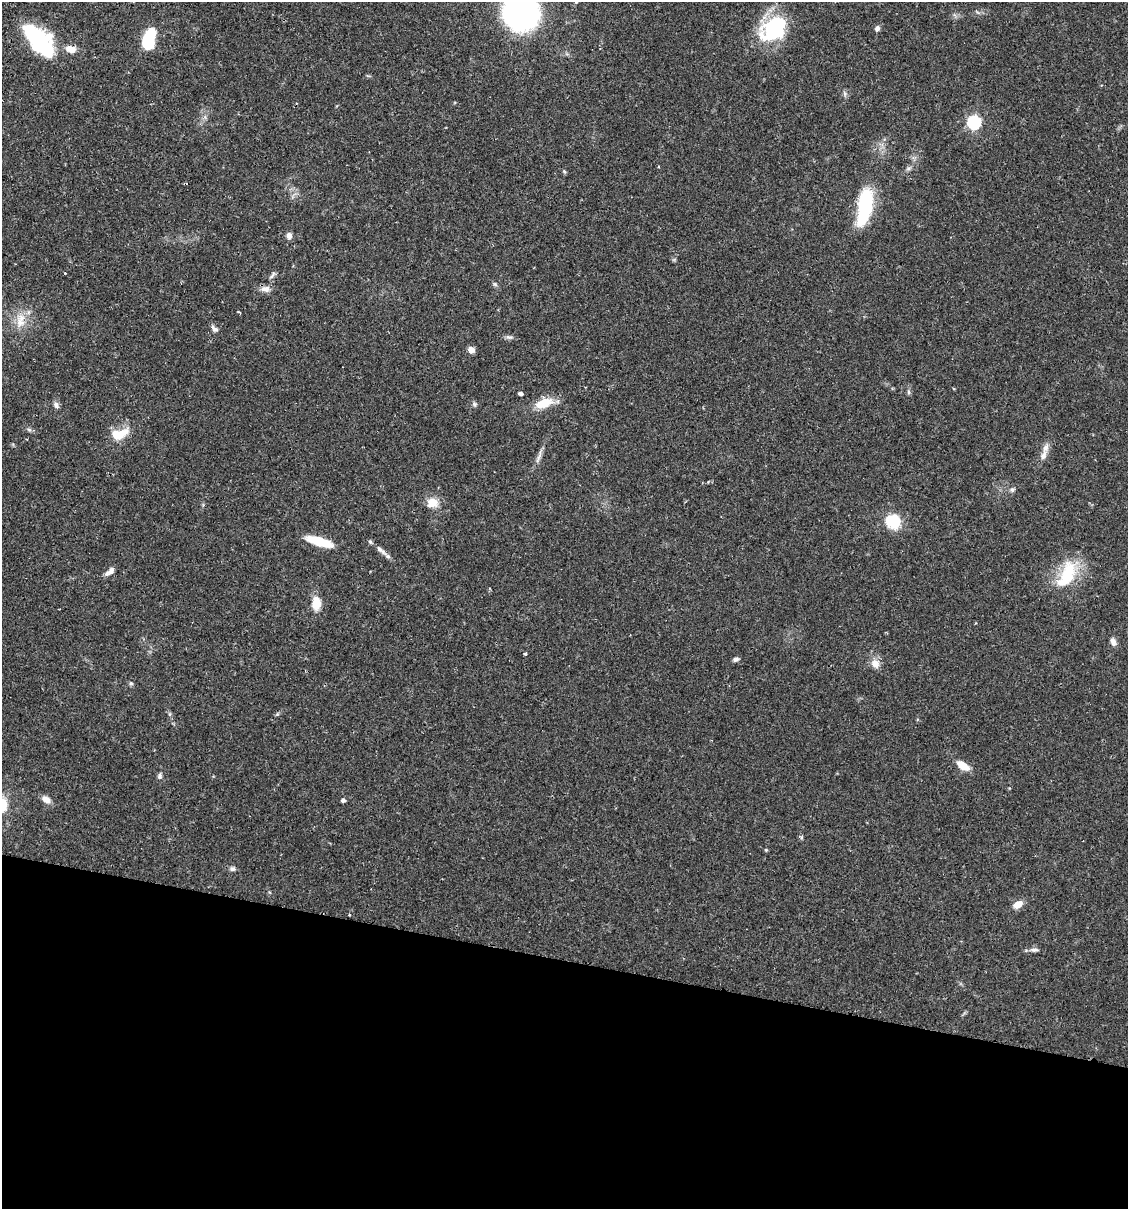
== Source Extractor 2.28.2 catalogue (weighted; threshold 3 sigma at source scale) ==
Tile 15 of 4 x 4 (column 3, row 4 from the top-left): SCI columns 2425-3550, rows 18-1224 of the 4966 x 4858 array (HDU 1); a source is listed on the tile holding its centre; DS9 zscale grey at full resolution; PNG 1130 x 1211 px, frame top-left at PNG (2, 2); no overlay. Shown black and unused: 21% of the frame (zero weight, under 2 of 3 exposures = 3% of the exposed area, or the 3 px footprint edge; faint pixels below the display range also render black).
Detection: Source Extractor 2.28.2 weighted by HDU 2 'WHT'; one run over the whole footprint, this tile lists its part. Background 0.0646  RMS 0.005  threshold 0.0225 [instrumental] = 3 sigma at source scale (4.5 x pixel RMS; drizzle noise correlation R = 1.50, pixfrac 1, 0.05/0.05 arcsec/px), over >= 5 px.
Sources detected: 58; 2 inside a brighter object's white glare — not listed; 4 inside a brighter listed object's ellipse — not listed separately; the other 52 listed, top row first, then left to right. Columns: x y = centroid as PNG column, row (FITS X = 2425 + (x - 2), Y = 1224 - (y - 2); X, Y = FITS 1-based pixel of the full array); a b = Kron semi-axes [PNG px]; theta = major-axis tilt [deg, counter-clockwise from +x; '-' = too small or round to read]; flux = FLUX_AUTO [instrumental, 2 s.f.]
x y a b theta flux
576 2 5 4 - 0.66
521 12 23 22 - 210
877 28 7 6 - 1.3
773 29 33 25 40 35
38 37 36 22 -43 40
149 39 21 11 75 24
71 49 13 9 -10 4.4
845 94 7 4 -72 0.95
974 122 6 6 - 75
564 171 5 5 - 0.67
864 206 37 13 81 41
289 236 7 5 88 2.5
65 273 3 2 - 0.52
272 275 11 4 63 1.3
495 284 6 5 - 0.86
265 289 13 8 0 2.9
20 322 18 12 -76 7.1
213 328 9 4 -40 2.6
509 337 10 5 -14 1.3
471 350 6 5 - 4.1
909 392 7 4 -89 0.81
520 394 5 4 - 1.2
544 403 22 11 20 10
474 404 7 6 - 1
56 405 9 6 -58 1.7
29 429 7 4 -2 0.91
119 434 23 12 17 10
1043 455 16 8 66 3.3
539 457 16 4 63 2.3
1012 490 7 6 - 1.2
432 503 15 12 2 6
893 521 19 17 -24 14
319 541 26 8 -17 17
381 550 22 6 -40 3.1
111 570 9 6 64 2
1068 573 34 22 69 21
316 603 14 9 88 8.6
1113 642 10 6 -70 2.4
525 654 3 3 - 2.2
736 659 7 5 16 1.3
875 664 12 10 -61 4
131 683 6 5 - 0.83
170 714 6 4 -90 0.79
963 765 16 8 -33 6.1
160 776 9 6 79 1.3
46 799 10 7 -29 3.1
343 800 4 4 - 1.5
3 805 17 11 86 9.8
766 850 5 4 - 0.56
232 869 8 6 -14 1.4
1018 904 10 7 34 5.3
1034 950 12 5 -3 1.8
Isophote crosses this tile's border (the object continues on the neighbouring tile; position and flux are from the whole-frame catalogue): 3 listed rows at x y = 576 2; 521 12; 3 805